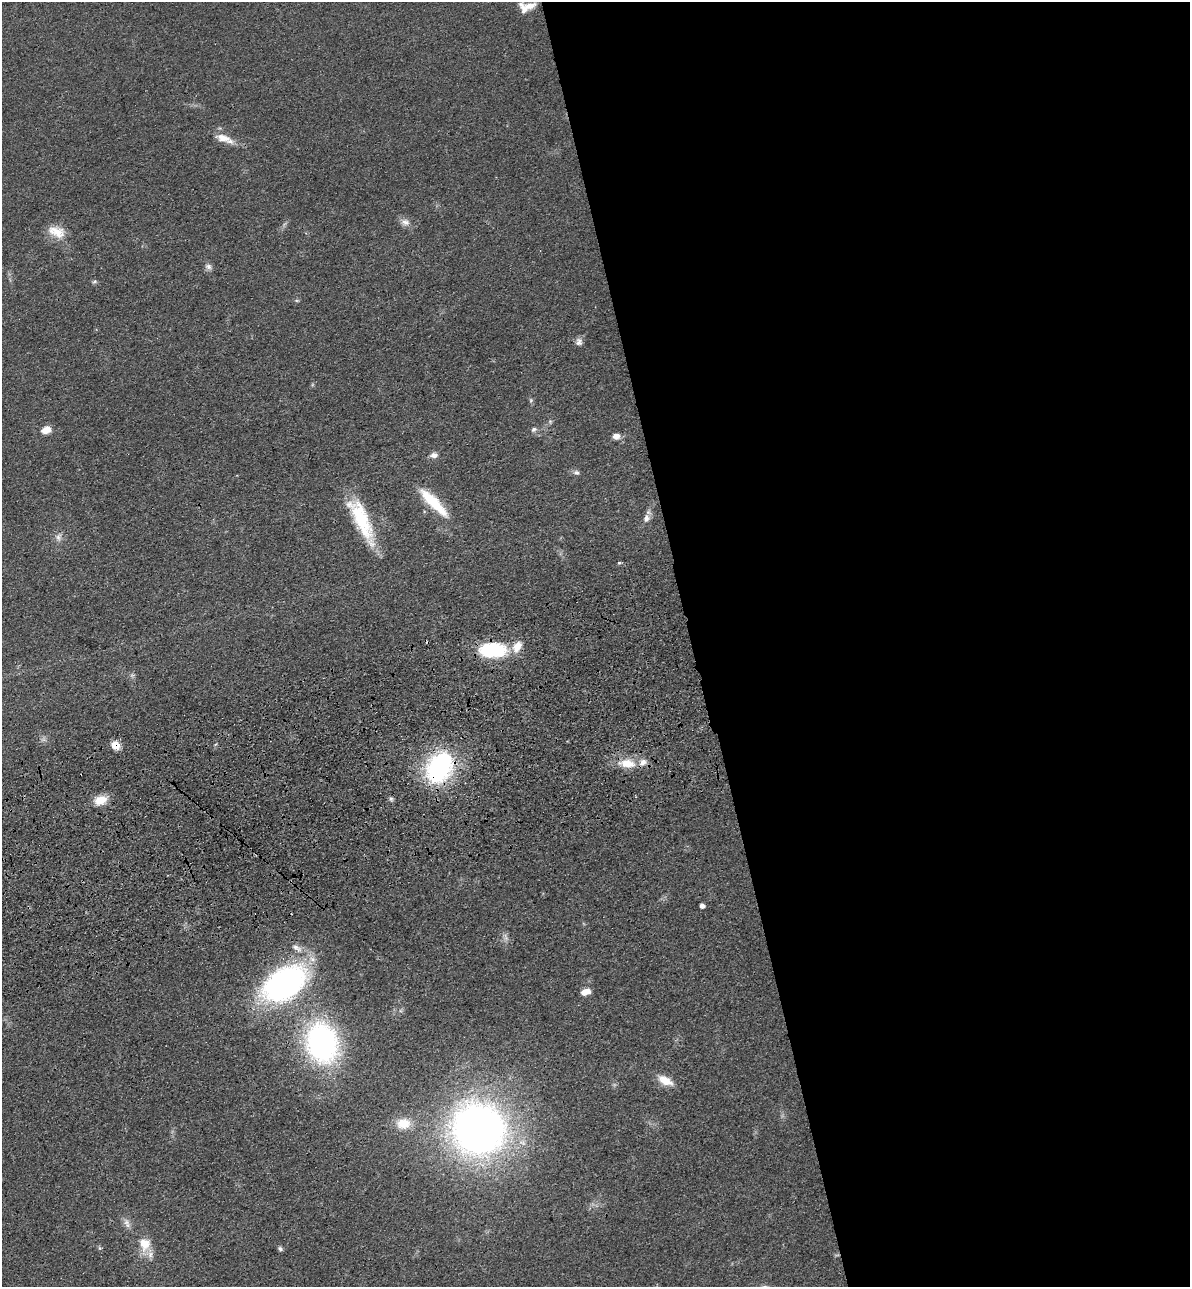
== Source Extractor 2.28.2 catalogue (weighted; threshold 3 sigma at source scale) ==
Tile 8 of 4 x 4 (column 4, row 2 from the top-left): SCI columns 3864-5051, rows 2683-3967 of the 5229 x 5365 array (HDU 1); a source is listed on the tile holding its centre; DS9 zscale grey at full resolution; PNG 1192 x 1289 px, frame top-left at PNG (2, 2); no overlay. Shown black and unused: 42% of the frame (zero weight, under 3 of 4 exposures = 6% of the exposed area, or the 3 px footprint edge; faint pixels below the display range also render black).
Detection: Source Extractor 2.28.2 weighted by HDU 2 'WHT'; one run over the whole footprint, this tile lists its part. Background 0.0462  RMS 0.0058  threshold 0.0259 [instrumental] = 3 sigma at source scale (4.5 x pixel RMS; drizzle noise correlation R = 1.50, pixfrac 1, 0.05/0.05 arcsec/px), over >= 5 px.
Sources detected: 44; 1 too faint to see at this stretch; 1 cosmic-ray / hot-pixel residue — not listed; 4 inside a brighter listed object's ellipse — not listed separately; the other 38 listed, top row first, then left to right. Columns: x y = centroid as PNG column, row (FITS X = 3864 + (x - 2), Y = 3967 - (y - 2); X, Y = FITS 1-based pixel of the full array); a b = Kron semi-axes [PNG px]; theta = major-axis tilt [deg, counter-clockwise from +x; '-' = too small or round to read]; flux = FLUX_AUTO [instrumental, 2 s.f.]
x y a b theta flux
529 6 23 8 -1 6.5
223 138 21 10 -17 7.7
405 222 13 9 -15 3.6
57 232 24 13 -19 10
208 266 10 7 -33 2.1
94 282 7 4 52 0.98
579 342 10 8 -86 2.5
531 400 6 5 - 0.94
534 429 7 5 32 1.6
46 430 12 8 21 5.6
616 436 8 7 - 3.7
434 455 9 7 6 2.8
576 473 9 6 -19 1.8
431 500 40 13 -44 20
646 518 11 8 75 3.4
362 520 57 16 -65 35
59 537 13 8 79 3.1
619 563 5 4 - 0.8
517 646 16 11 60 7.6
493 650 23 12 0 50
132 675 7 5 -43 1.2
115 745 10 9 - 6.1
627 763 27 13 -5 12
439 767 29 21 62 92
100 800 14 9 17 9.7
702 906 4 4 - 2.9
505 937 12 4 -75 1.8
296 948 15 7 -26 3.9
284 984 37 23 33 190
585 992 10 6 18 5.3
321 1043 26 20 -77 180
665 1080 20 9 -28 8.5
403 1124 16 13 1 11
479 1129 44 41 -31 370
127 1223 14 7 -65 3.4
145 1244 20 16 -84 10
100 1248 6 5 - 0.91
280 1249 6 5 - 1.3
Overlapping masked pixels (flux is a lower limit): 3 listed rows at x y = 115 745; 627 763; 439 767